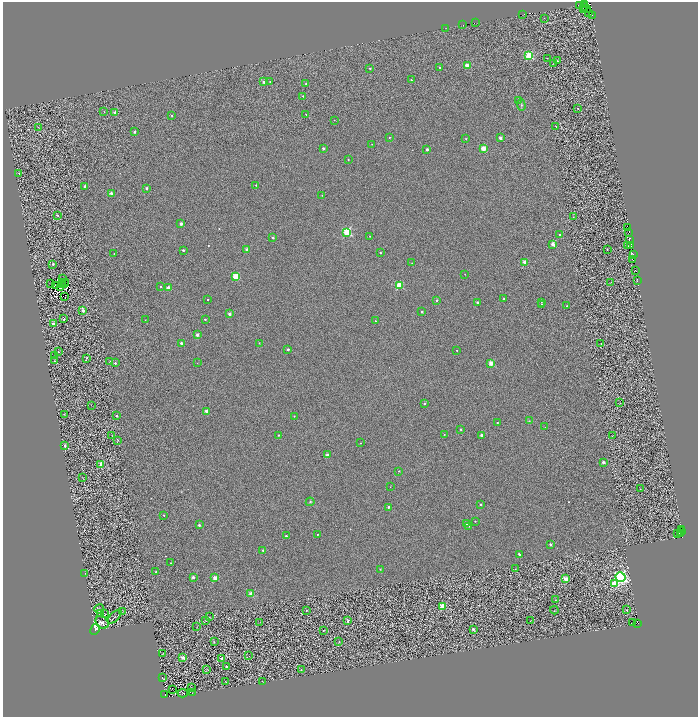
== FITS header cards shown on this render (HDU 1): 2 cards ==
NAXIS1  =                 1391
NAXIS2  =                 1429

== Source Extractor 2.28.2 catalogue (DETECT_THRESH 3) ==
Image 1391 x 1429 px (HDU 1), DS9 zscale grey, zoomed out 1/2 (1 PNG px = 2 x 2 image px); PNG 700 x 719 px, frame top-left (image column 2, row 1429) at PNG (3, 2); each listed source drawn as its Kron ellipse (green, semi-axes under 4 px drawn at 4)
Background 1.06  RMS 2.4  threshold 7.13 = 3 sigma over >= 5 px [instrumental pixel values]
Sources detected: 295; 84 cannot appear on this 1/2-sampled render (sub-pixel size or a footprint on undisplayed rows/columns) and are neither listed nor drawn; the other 211 listed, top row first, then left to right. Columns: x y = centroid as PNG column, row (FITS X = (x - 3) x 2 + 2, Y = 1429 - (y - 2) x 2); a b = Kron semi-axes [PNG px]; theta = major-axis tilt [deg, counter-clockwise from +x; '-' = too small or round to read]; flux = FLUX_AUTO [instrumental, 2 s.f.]
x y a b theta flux
585 4 2 2 - 4600
579 5 3 1 - 17000
584 6 2 1 - 1300
584 9 2 1 - 570
587 9 3 2 - 2100
589 12 2 2 - 7500
522 15 3 1 - 1400
592 16 3 1 - 3000
544 18 2 1 - 130
475 23 2 1 - 1300
462 25 2 1 - 550
445 28 2 1 - 120
529 55 3 3 - 27000
547 58 2 1 - 120
557 61 2 1 - 310
553 64 2 1 - 130
467 66 2 2 - 9300
440 67 2 2 - 340
370 68 2 2 - 620
411 80 2 2 - 360
264 82 2 2 - 2200
270 82 2 1 - 290
306 84 2 2 - 390
303 96 2 2 - 600
518 101 3 2 - 270
521 105 5 4 - 710
578 108 3 2 - 230
104 112 2 2 - 100
115 112 2 2 - 2800
306 114 2 2 - 280
172 115 2 2 - 430
334 120 2 2 - 230
38 127 2 1 - 200
556 127 2 1 - 250
134 132 2 2 - 1700
389 137 2 2 - 470
500 138 2 2 - 3800
466 139 2 2 - 330
372 144 2 1 - 180
323 148 2 2 - 1500
483 148 3 2 - 12000
427 149 2 2 - 2200
348 159 2 2 - 440
19 173 3 2 - 400
256 185 2 2 - 360
85 186 2 2 - 2000
147 188 2 2 - 3000
111 193 2 2 - 2400
322 195 2 2 - 240
58 215 2 2 - 630
573 217 3 2 - 150
181 224 2 2 - 3600
628 228 2 1 - 1600
347 232 3 3 - 40000
629 232 2 2 - 16000
560 235 2 2 - 1600
370 236 2 2 - 250
273 238 2 2 - 1300
629 239 2 2 - 6200
553 244 2 2 - 6200
628 246 2 1 - 270
631 246 3 3 - 3400
607 249 2 1 - 190
183 250 2 2 - 1400
247 250 2 2 - 5600
114 253 2 1 - 230
380 253 2 2 - 560
633 255 2 1 - 200
632 260 3 2 - 8100
525 262 2 2 - 10000
412 263 2 1 - 180
53 264 2 2 - 1300
635 270 2 2 - 4500
465 274 2 2 - 140
236 276 3 3 - 20000
63 279 4 1 - 180
637 280 2 1 - 3800
62 282 2 1 - 93
66 282 2 1 - 220
611 282 2 1 - 190
51 284 2 1 - 320
62 284 2 1 - 100
64 284 3 1 - 120
56 285 2 2 - 130
399 285 3 3 - 21000
160 286 2 2 - 520
61 288 2 1 - 340
168 288 2 2 - 4900
65 297 2 2 - 330
504 299 2 2 - 480
208 300 2 2 - 360
437 300 2 2 - 1300
477 302 2 2 - 1400
541 302 2 1 - 210
541 304 2 1 - 250
566 306 2 2 - 270
83 311 2 2 - 3400
422 312 2 2 - 890
229 314 2 2 - 4200
64 319 2 2 - 10000
205 319 2 2 - 740
145 320 2 1 - 130
375 321 2 1 - 200
53 324 2 2 - 3100
197 335 2 2 - 4600
181 343 2 2 - 1900
259 343 3 2 - 270
601 344 2 1 - 5000
288 349 2 2 - 2700
457 350 2 2 - 410
58 352 2 2 - 6000
54 356 2 1 - 490
86 358 3 2 - 500
54 361 2 2 - 430
110 362 2 2 - 780
115 363 2 2 - 1400
197 363 2 1 - 130
491 363 2 2 - 10000
424 403 2 2 - 700
620 403 2 1 - 110
91 405 2 1 - 110
206 411 2 2 - 4000
64 414 2 2 - 170
117 416 2 2 - 850
294 416 2 2 - 340
529 421 4 3 - 320
497 423 2 2 - 450
545 427 2 2 - 120
461 429 2 2 - 1000
444 434 2 1 - 230
278 435 2 2 - 360
481 435 2 2 - 3100
112 436 3 2 - 200
612 436 2 1 - 140
118 440 2 2 - 340
361 443 2 2 - 280
64 445 2 2 - 680
327 455 2 2 - 3100
603 462 2 2 - 3200
101 464 3 2 - 8900
399 471 2 2 - 400
82 477 2 1 - 150
390 487 2 1 - 180
640 489 2 1 - 140
310 502 4 3 - 410
481 504 2 2 - 1100
388 507 2 2 - 1300
164 515 2 2 - 470
475 521 2 2 - 350
466 524 2 2 - 560
199 525 2 2 - 1200
469 526 2 2 - 170
681 529 2 1 - 990
681 532 2 1 - 290
680 533 3 1 - 1400
317 534 2 2 - 400
677 534 2 1 - 410
286 536 2 2 - 1000
550 544 2 2 - 2200
263 550 2 2 - 950
519 555 3 2 - 1100
170 563 2 1 - 270
380 569 2 2 - 480
515 569 2 2 - 200
156 572 2 2 - 570
85 573 2 1 - 93
193 577 2 2 - 3600
620 577 5 5 - 120000
215 578 2 2 - 11000
565 579 3 2 - 7600
614 584 3 3 - 21000
251 594 2 2 - 8900
555 600 2 2 - 270
443 606 3 3 - 25000
99 609 5 4 - 490
306 610 2 2 - 470
554 610 4 2 - 150
626 610 3 2 - 270
122 612 2 1 - 96
100 613 3 2 - 260
105 614 2 1 - 110
115 617 9 2 45 360
210 617 2 1 - 180
206 620 4 3 - 320
531 620 3 1 - 120
348 621 2 2 - 920
102 622 7 5 -41 2000
260 622 2 1 - 98
632 623 2 2 - 2400
638 623 2 2 - 6200
197 627 3 2 - 130
95 629 6 3 64 46000
473 629 2 2 - 2000
323 631 2 2 - 450
214 642 2 2 - 560
339 642 3 2 - 200
163 653 2 2 - 130
249 656 2 1 - 430
183 657 3 2 - 4300
221 658 2 2 - 2700
227 667 2 2 - 1900
207 669 3 2 - 140
301 670 2 1 - 350
162 678 3 2 - 200
262 681 2 1 - 170
225 682 4 1 - 120
191 688 2 1 - 200
172 689 2 1 - 160
192 692 2 1 - 120
183 693 5 3 - 290
165 694 2 1 - 130
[84 sub-pixel or undisplayed-footprint detections neither listed nor drawn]